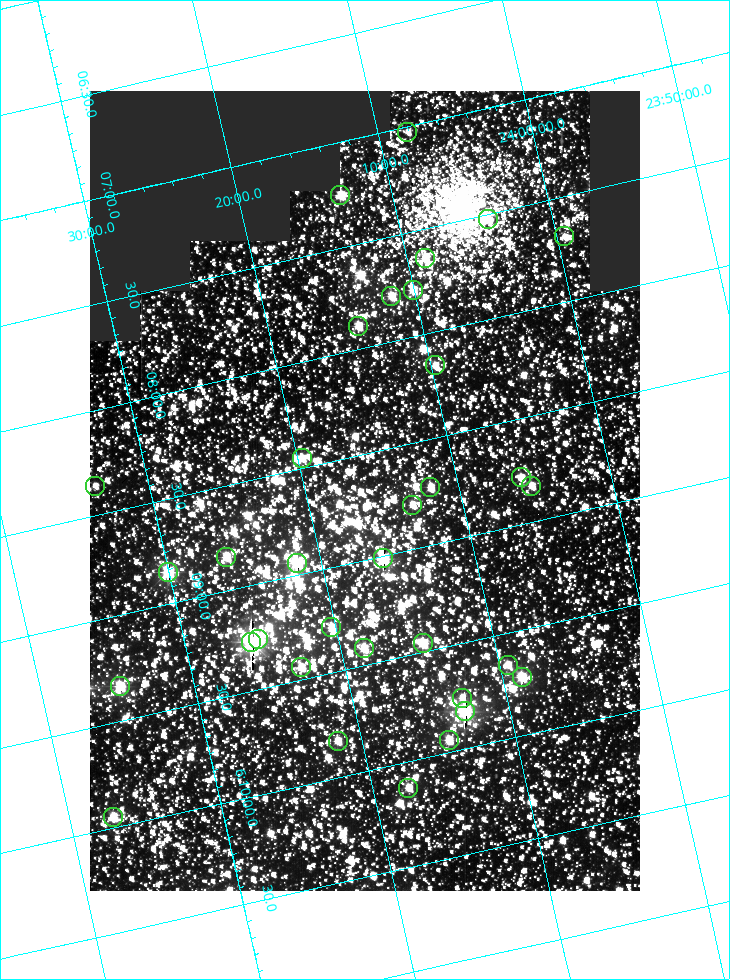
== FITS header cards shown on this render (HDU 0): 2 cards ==
NAXIS1  =                  550
NAXIS2  =                  800

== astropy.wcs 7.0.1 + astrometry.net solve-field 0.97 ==
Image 550 x 800 px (HDU 0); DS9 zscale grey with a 90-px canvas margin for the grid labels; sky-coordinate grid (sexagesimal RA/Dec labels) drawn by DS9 from the SOLVED WCS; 34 Tycho-2 reference stars matched to detected sources circled (green)
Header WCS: RA---TAN/DEC--TAN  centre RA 06:08:40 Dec +24:16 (92.17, +24.27 deg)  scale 3.97 arcsec/px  FOV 36.4' x 53.0'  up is -103 deg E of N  parity normal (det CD < 0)
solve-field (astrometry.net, Tycho-2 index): VERIFIED the header's WCS against the Tycho-2 star catalogue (verified at 3 index scales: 18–32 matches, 0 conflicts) and refined it, rather than solving blind
Solved WCS: RA---TAN-SIP/DEC--TAN-SIP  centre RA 06:08:40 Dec +24:16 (92.17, +24.27 deg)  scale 3.98 arcsec/px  FOV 36.4' x 53.0'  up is -103 deg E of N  parity normal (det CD < 0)
The solver's refit moves the header's centre by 0.095 arcsec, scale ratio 1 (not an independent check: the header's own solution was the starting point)
Tycho-2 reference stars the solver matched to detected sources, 34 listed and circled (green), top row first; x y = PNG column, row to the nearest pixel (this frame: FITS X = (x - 90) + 1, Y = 800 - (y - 91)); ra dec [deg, ICRS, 3 dp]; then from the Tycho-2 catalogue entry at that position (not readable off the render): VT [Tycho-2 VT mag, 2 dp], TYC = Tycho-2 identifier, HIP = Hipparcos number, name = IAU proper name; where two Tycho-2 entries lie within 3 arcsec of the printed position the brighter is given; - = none
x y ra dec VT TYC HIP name
407 132 91.756 +24.135 11.55 1864-383-1 - -
340 195 91.813 +24.222 9.50 1864-951-1 - -
488 219 91.882 +24.069 10.67 1864-1197-1 - -
564 236 91.922 +23.991 11.04 1864-773-1 - -
425 258 91.910 +24.147 9.81 1864-677-1 - -
413 290 91.945 +24.168 9.83 1864-545-1 - -
391 296 91.946 +24.193 9.49 1864-879-1 - -
358 326 91.972 +24.235 9.87 1864-607-1 - -
435 365 92.040 +24.163 9.97 1864-387-1 - -
302 458 92.113 +24.329 10.09 1877-692-1 - -
521 477 92.195 +24.097 9.91 1877-1306-1 - -
95 486 92.090 +24.558 11.22 1868-1493-1 - -
531 486 92.208 +24.088 10.02 1877-898-1 - -
430 487 92.182 +24.197 9.90 1877-42-1 - -
412 505 92.198 +24.221 10.14 1877-234-1 - -
226 557 92.210 +24.434 9.33 1881-345-1 - -
383 558 92.254 +24.266 8.73 1877-224-1 - -
297 563 92.236 +24.360 8.19 1877-300-1 29148 -
168 572 92.212 +24.501 8.67 1881-93-1 - -
331 627 92.321 +24.338 9.42 1877-884-1 - -
258 639 92.315 +24.419 9.14 1881-15-1 - -
251 642 92.316 +24.428 7.55 1881-1595-1 - -
423 643 92.364 +24.244 8.80 1877-1589-1 - -
364 648 92.355 +24.308 9.21 1877-702-1 - -
508 665 92.412 +24.157 10.23 1877-766-1 - -
301 667 92.360 +24.380 9.69 1881-496-1 - -
522 677 92.431 +24.145 8.75 1877-16-1 - -
120 686 92.334 +24.580 8.60 1881-81-1 - -
462 698 92.439 +24.215 10.07 1877-154-1 - -
465 711 92.456 +24.215 7.57 1877-1484-1 - -
449 740 92.485 +24.239 9.49 1877-1276-1 - -
338 741 92.457 +24.359 9.75 1877-1432-1 - -
408 788 92.531 +24.294 10.40 1877-334-1 - -
113 817 92.487 +24.619 9.38 1881-1542-1 - -